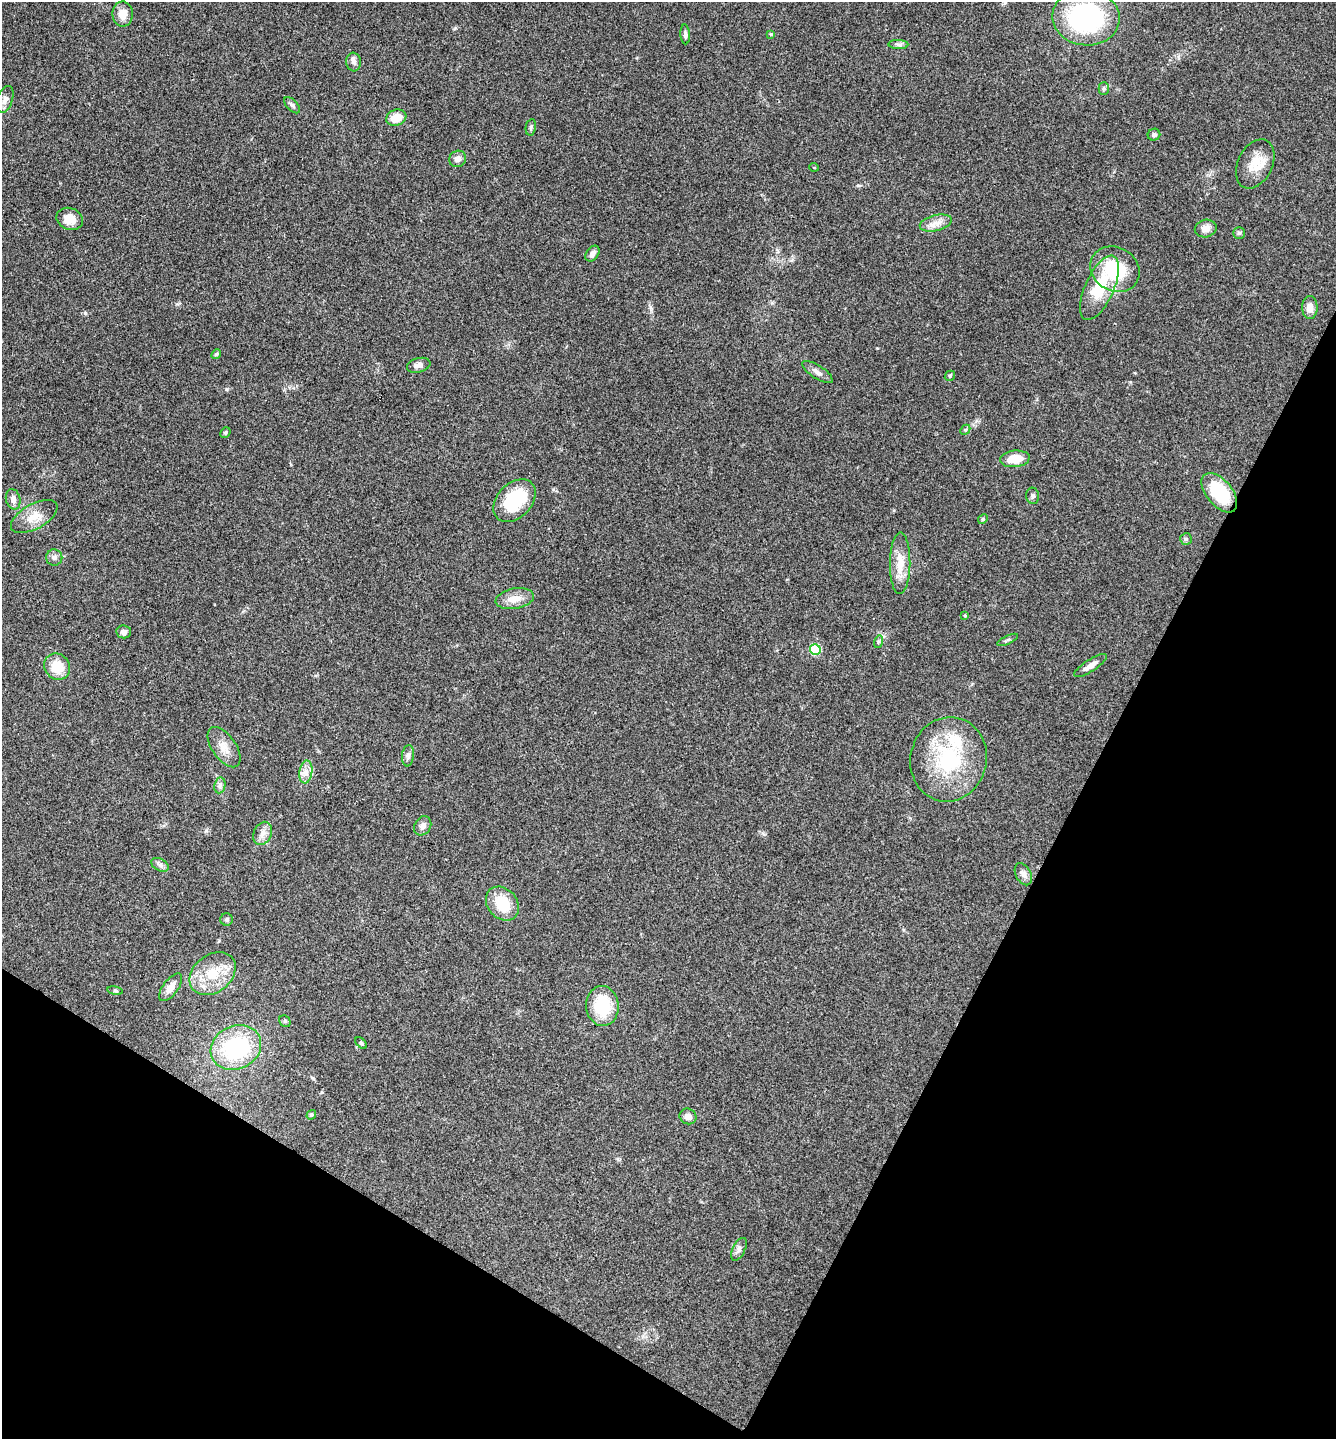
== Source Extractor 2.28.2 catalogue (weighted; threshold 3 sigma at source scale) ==
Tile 15 of 4 x 4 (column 3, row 4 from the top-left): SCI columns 2952-4285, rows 4-1440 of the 5766 x 5758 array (HDU 1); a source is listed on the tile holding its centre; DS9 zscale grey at full resolution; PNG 1338 x 1441 px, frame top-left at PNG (2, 2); each listed source drawn as its Kron ellipse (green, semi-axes under 4 px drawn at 4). Shown black and unused: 27% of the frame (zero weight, under 3 of 4 exposures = <1% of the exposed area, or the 3 px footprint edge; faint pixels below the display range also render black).
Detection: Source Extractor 2.28.2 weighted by HDU 2 'WHT'; one run over the whole footprint, this tile lists its part. Background 0.123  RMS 0.0064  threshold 0.0289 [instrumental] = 3 sigma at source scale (4.5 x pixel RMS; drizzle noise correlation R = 1.50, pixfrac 1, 0.05/0.05 arcsec/px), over >= 5 px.
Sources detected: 69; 1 inside a brighter listed object's ellipse — not listed separately; the other 68 listed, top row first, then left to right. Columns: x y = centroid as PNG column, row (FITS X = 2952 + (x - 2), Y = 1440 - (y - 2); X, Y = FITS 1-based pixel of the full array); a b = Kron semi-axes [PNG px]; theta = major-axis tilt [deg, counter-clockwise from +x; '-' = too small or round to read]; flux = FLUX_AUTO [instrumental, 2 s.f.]
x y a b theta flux
123 14 12 10 89 7.4
1086 17 33 28 -6 93
685 34 10 4 -86 1.8
771 34 3 3 - 0.79
898 44 10 4 -1 1.9
354 62 9 7 -84 2.8
1104 88 6 5 - 1.2
5 99 14 7 71 3.7
292 105 10 5 -45 1.6
396 118 10 8 20 8.9
531 127 8 5 79 1.3
1154 135 6 6 - 1.6
458 159 9 8 - 3.5
1255 164 26 17 64 13
814 167 4 3 - 0.46
70 219 13 10 -21 8.4
936 223 16 8 14 5.3
1206 229 11 9 12 4.7
1239 233 6 6 - 1.1
592 254 8 6 54 3.3
1115 269 25 21 -30 33
1099 288 35 14 65 28
1310 308 11 7 89 5.2
216 354 5 4 - 0.88
419 365 12 7 15 3.3
817 372 18 6 -33 3.4
950 376 5 4 - 0.96
965 430 6 4 45 0.91
225 432 5 4 - 0.98
1015 459 15 8 6 12
1219 493 23 13 -50 32
1033 496 8 6 -81 1.6
13 499 10 7 -76 3.6
515 501 25 17 46 31
34 517 26 12 29 9.6
983 519 5 4 - 0.75
1186 539 6 6 - 1.1
54 557 8 8 - 2.3
900 563 31 10 90 12
515 599 19 10 10 7.7
965 615 3 3 - 0.69
124 632 7 6 - 2.3
1008 640 11 3 26 1.1
878 642 6 4 73 1.1
815 650 5 5 - 37
1091 665 19 6 33 4.3
57 667 14 12 -49 15
224 747 23 12 -55 7.9
408 756 11 6 84 2.1
949 759 42 38 77 57
306 772 11 6 81 3.9
220 785 8 5 80 1.9
423 826 10 8 57 3.3
263 833 12 9 65 4.1
160 865 9 6 -30 2.1
1023 874 12 7 -62 3.4
502 904 18 14 -48 19
227 920 6 6 - 1.2
213 974 25 19 38 20
171 987 16 7 53 5.3
115 991 8 4 -9 0.95
602 1006 20 16 -86 27
285 1021 6 5 - 0.97
361 1043 7 4 -45 0.89
236 1048 26 21 26 61
311 1115 5 4 - 1
688 1116 8 7 - 3.6
739 1249 12 6 64 2.4
Unlisted compact peaks at least as high as the median listed source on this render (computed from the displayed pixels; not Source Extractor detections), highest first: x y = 85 313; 227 389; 206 831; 858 185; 650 307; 877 348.